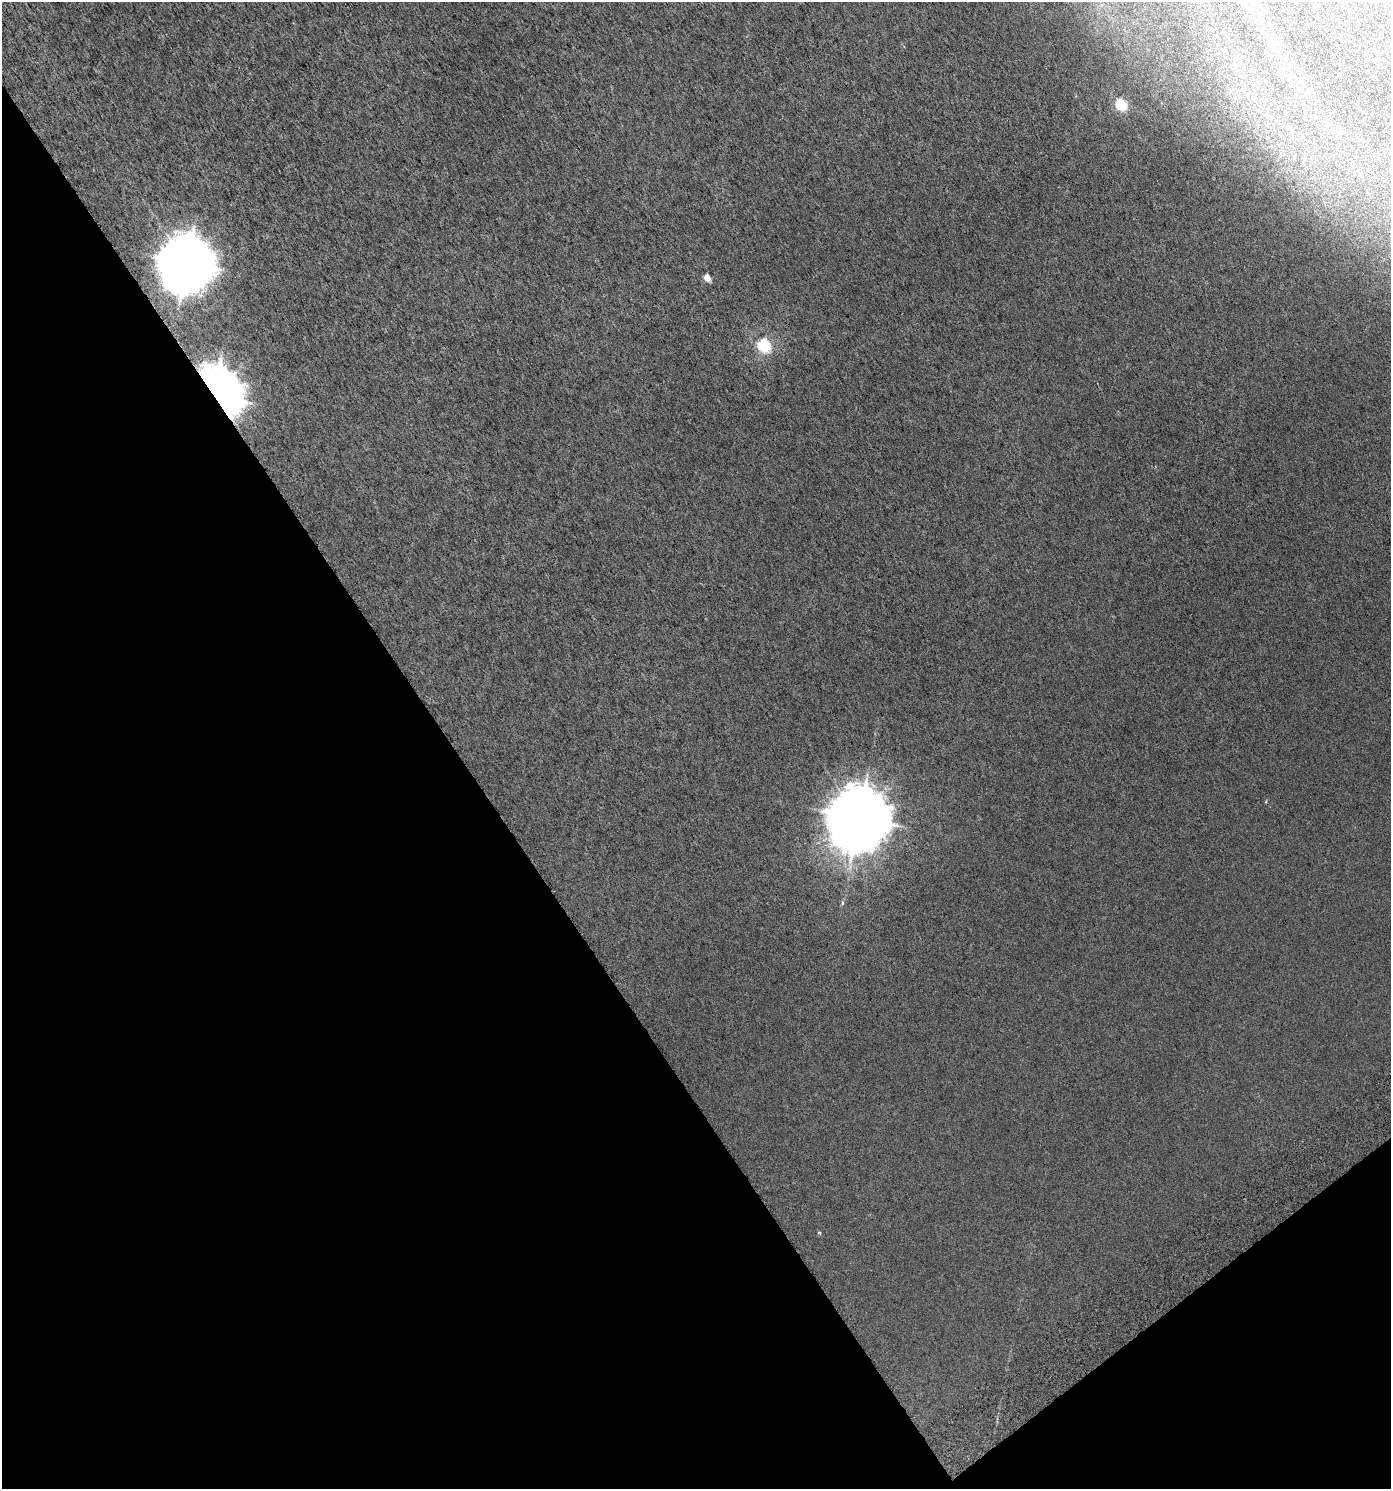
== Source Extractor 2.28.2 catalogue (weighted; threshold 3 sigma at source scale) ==
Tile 14 of 4 x 4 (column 2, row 4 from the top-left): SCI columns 1556-2944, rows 54-1540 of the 5950 x 6051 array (HDU 1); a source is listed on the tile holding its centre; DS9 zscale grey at full resolution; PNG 1393 x 1491 px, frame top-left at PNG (2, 2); no overlay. Shown black and unused: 36% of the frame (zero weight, under 3 of 6 exposures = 3% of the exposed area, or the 3 px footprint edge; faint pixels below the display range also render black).
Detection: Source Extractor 2.28.2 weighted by HDU 2 'WHT'; one run over the whole footprint, this tile lists its part. Background 0.00357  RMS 0.0023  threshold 0.00922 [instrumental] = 3 sigma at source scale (4.09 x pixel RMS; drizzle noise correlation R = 1.36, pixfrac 0.8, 0.0396/0.0396 arcsec/px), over >= 5 px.
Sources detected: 8; all 8 listed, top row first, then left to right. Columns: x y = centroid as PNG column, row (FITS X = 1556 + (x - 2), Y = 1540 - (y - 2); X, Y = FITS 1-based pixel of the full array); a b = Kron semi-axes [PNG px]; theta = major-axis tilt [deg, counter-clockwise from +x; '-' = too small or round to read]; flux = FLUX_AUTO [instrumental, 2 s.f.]
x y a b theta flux
1121 105 6 5 - 17
187 264 18 16 67 830
707 278 5 4 - 2.8
764 345 6 6 - 32
218 393 28 21 -63 430
859 819 19 17 69 1400
842 903 6 4 88 0.31
819 1232 4 3 - 0.3
Overlapping masked pixels (flux is a lower limit): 1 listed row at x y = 218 393